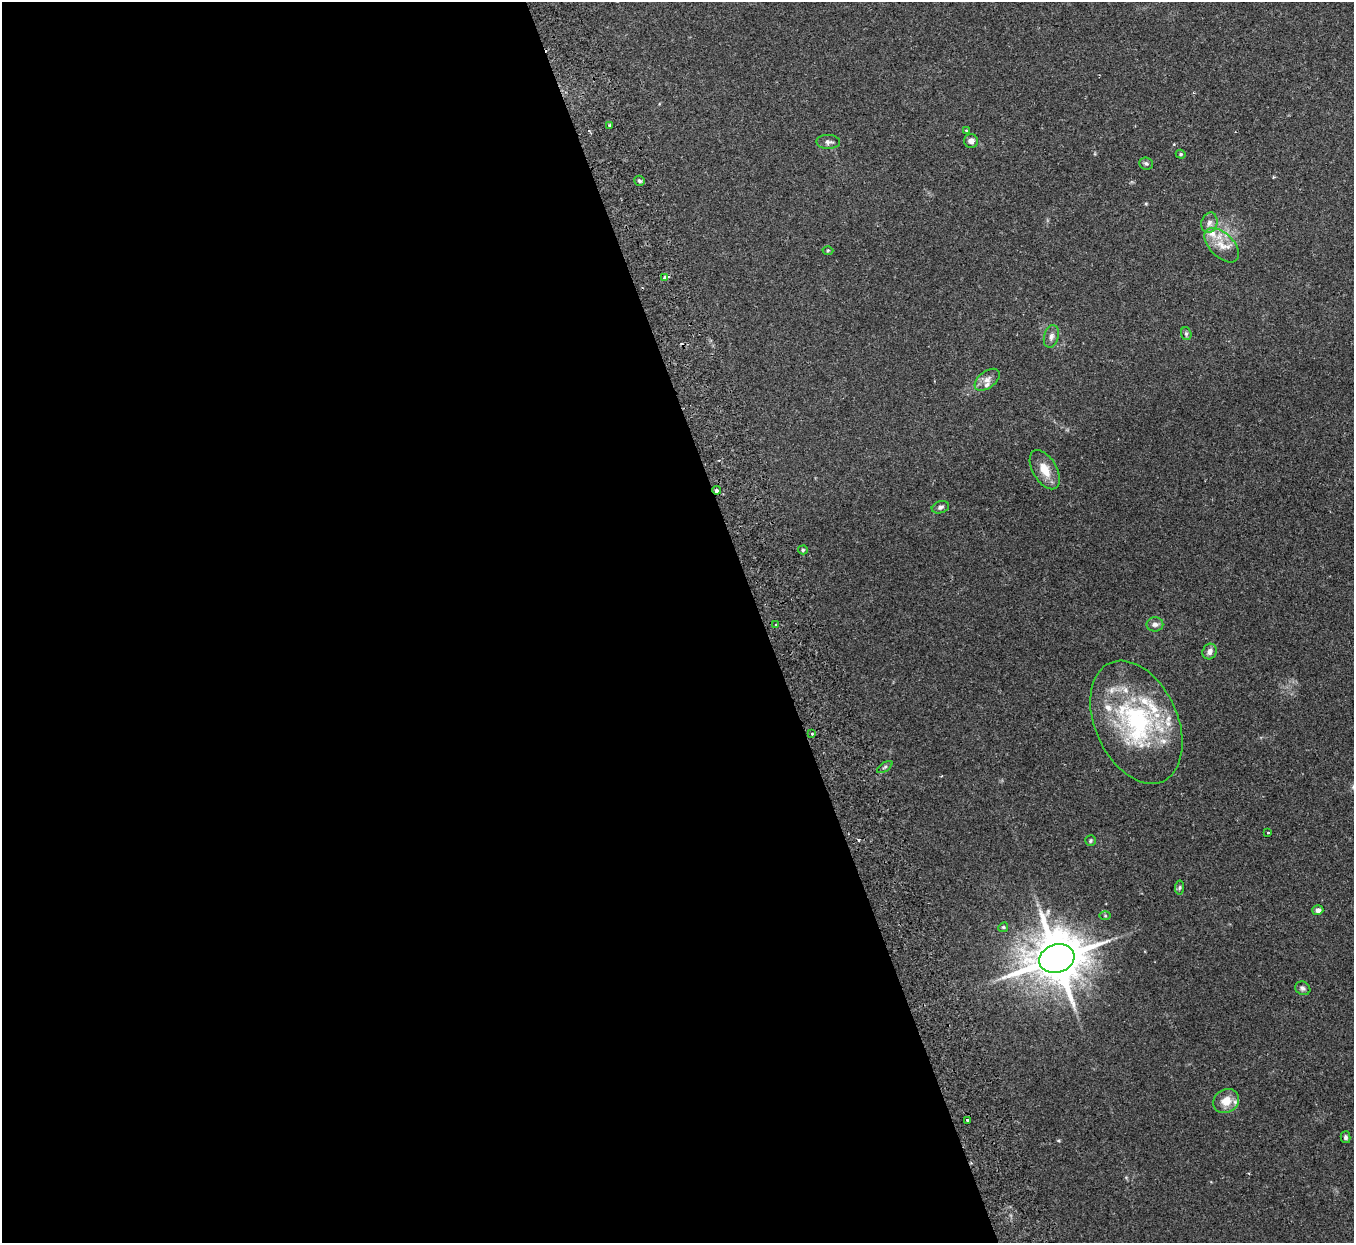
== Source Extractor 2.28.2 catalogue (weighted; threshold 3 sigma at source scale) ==
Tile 9 of 4 x 4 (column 1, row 3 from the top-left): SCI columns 58-1409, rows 1417-2657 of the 5522 x 5441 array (HDU 1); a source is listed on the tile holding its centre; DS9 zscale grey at full resolution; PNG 1356 x 1245 px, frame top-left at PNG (2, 2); each listed source drawn as its Kron ellipse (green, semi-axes under 4 px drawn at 4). Shown black and unused: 56% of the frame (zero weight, under 2 of 3 exposures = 3% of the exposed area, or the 3 px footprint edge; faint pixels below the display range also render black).
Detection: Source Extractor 2.28.2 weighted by HDU 2 'WHT'; one run over the whole footprint, this tile lists its part. Background 0.25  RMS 0.0083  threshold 0.0374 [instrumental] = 3 sigma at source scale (4.5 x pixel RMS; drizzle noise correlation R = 1.50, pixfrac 1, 0.05/0.05 arcsec/px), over >= 5 px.
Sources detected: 47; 1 cosmic-ray / hot-pixel residue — neither listed nor drawn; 11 inside a brighter listed object's ellipse — not listed separately; the other 35 listed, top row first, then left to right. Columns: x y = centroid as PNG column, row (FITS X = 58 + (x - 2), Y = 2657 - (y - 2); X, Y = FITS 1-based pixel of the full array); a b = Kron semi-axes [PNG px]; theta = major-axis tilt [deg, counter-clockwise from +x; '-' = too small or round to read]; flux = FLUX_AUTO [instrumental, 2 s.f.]
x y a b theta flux
609 125 3 3 - 0.89
967 131 3 3 - 1.1
971 141 7 7 - 4.2
828 142 12 7 -2 3.3
1181 154 5 4 - 1
1146 163 7 6 - 1.9
639 181 5 5 - 1.6
1209 223 10 8 75 4.4
1222 245 21 12 -44 13
828 250 5 3 - 0.9
665 277 4 3 - 2.7
1186 334 6 5 - 1.6
1051 337 11 7 74 4
987 380 14 8 37 5.4
1045 470 21 12 -59 13
716 490 4 3 - 2
940 507 9 6 17 2.6
803 550 5 4 - 1.3
1155 624 8 7 - 3.5
776 625 3 2 - 0.76
1210 652 8 7 - 4.1
1136 722 65 41 -65 120
812 734 4 3 - 1
885 767 9 3 34 1.3
1268 832 3 2 - 0.85
1090 841 5 5 - 1.3
1180 887 7 4 83 1.5
1318 910 5 5 - 3.2
1105 916 5 4 - 0.9
1003 927 5 4 - 1.1
1057 958 18 14 18 4800
1303 988 8 6 -30 2.3
1226 1101 13 11 30 12
967 1120 3 3 - 1.9
1346 1137 6 5 - 1.7
Overlapping masked pixels (flux is a lower limit): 1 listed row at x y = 716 490